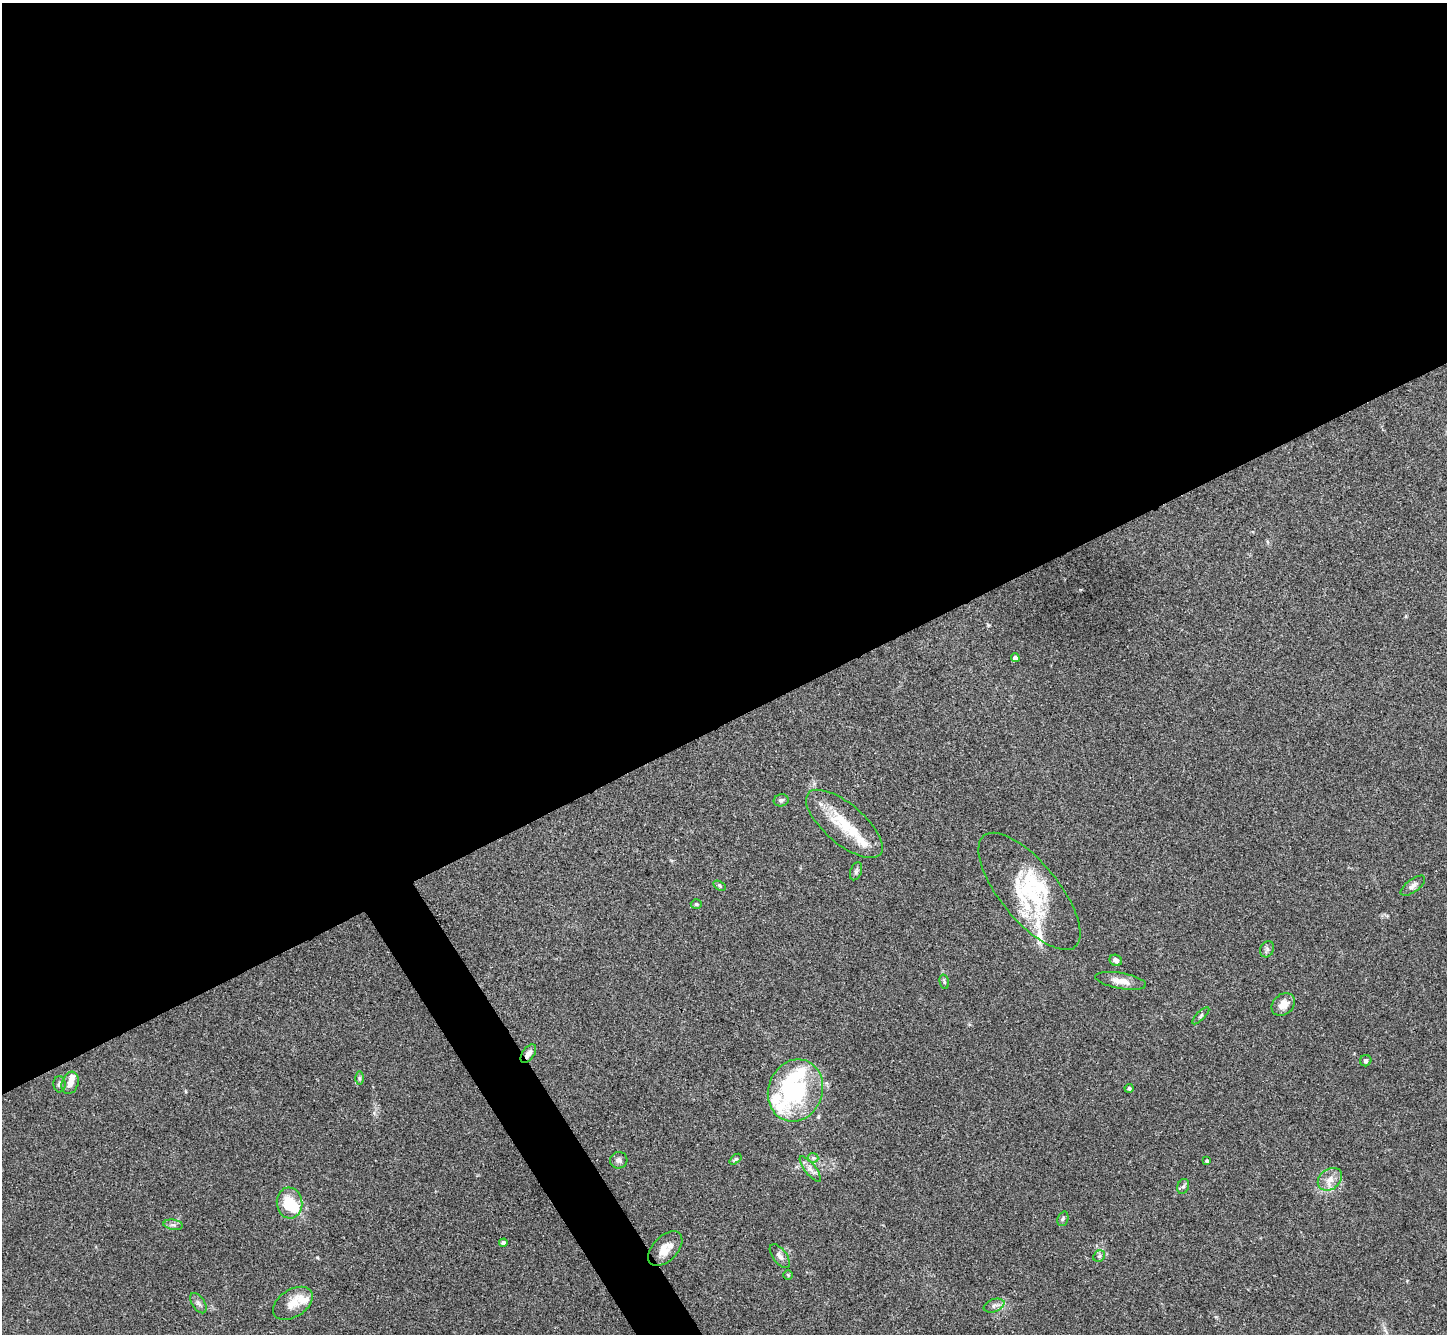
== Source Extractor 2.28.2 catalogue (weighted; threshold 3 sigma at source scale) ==
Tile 2 of 4 x 4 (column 2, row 1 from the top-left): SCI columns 1448-2892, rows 4152-5483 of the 5785 x 5776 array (HDU 1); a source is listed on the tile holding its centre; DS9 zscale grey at full resolution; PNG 1449 x 1336 px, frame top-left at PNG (2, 3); each listed source drawn as its Kron ellipse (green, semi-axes under 4 px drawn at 4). Shown black and unused: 56% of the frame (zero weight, under 3 of 4 exposures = <1% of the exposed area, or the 3 px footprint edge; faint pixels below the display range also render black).
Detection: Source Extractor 2.28.2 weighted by HDU 2 'WHT'; one run over the whole footprint, this tile lists its part. Background 0.0707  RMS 0.0055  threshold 0.0248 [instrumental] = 3 sigma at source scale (4.5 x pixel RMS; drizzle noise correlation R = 1.50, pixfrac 1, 0.05/0.05 arcsec/px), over >= 5 px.
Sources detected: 53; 3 inside a brighter object's white glare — neither listed nor drawn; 11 inside a brighter listed object's ellipse — not listed separately; the other 39 listed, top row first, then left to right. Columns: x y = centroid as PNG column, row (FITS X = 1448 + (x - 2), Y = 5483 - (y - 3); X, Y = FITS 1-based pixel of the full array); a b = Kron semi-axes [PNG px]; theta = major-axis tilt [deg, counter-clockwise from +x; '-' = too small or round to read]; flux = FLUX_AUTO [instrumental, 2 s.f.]
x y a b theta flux
1015 658 4 4 - 2.5
781 800 7 6 - 1.4
844 824 47 20 -40 24
856 871 9 5 70 1.4
720 886 7 4 -31 0.72
1413 886 14 6 37 2.4
1029 891 72 29 -51 43
696 904 5 4 - 0.76
1267 949 8 6 65 1.4
1116 960 6 5 - 2.2
1121 981 26 8 -10 5.4
944 982 7 4 -76 0.8
1283 1004 13 10 43 5.6
1201 1016 11 3 45 0.91
528 1054 10 6 54 3.5
1366 1061 5 5 - 1.5
360 1078 7 4 -90 0.88
70 1083 11 8 72 3.7
60 1084 8 6 -88 1.5
1129 1088 4 4 - 1.3
795 1090 31 27 69 45
813 1158 5 5 - 0.84
735 1159 7 4 38 0.77
619 1160 8 8 - 1.9
1207 1161 4 3 - 0.67
810 1169 16 5 -52 2.8
1330 1179 13 10 38 4.9
1183 1186 7 6 - 1.3
289 1203 15 13 -83 16
1063 1219 7 5 70 1.1
173 1225 10 5 -7 1.8
503 1243 4 4 - 1.7
665 1249 21 12 46 8
780 1256 14 7 -53 2.6
1099 1256 6 5 - 1.1
788 1275 5 5 - 0.6
198 1303 11 6 -56 1.9
293 1303 22 13 33 7.1
994 1306 11 6 20 2
Overlapping masked pixels (flux is a lower limit): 1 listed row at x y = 528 1054